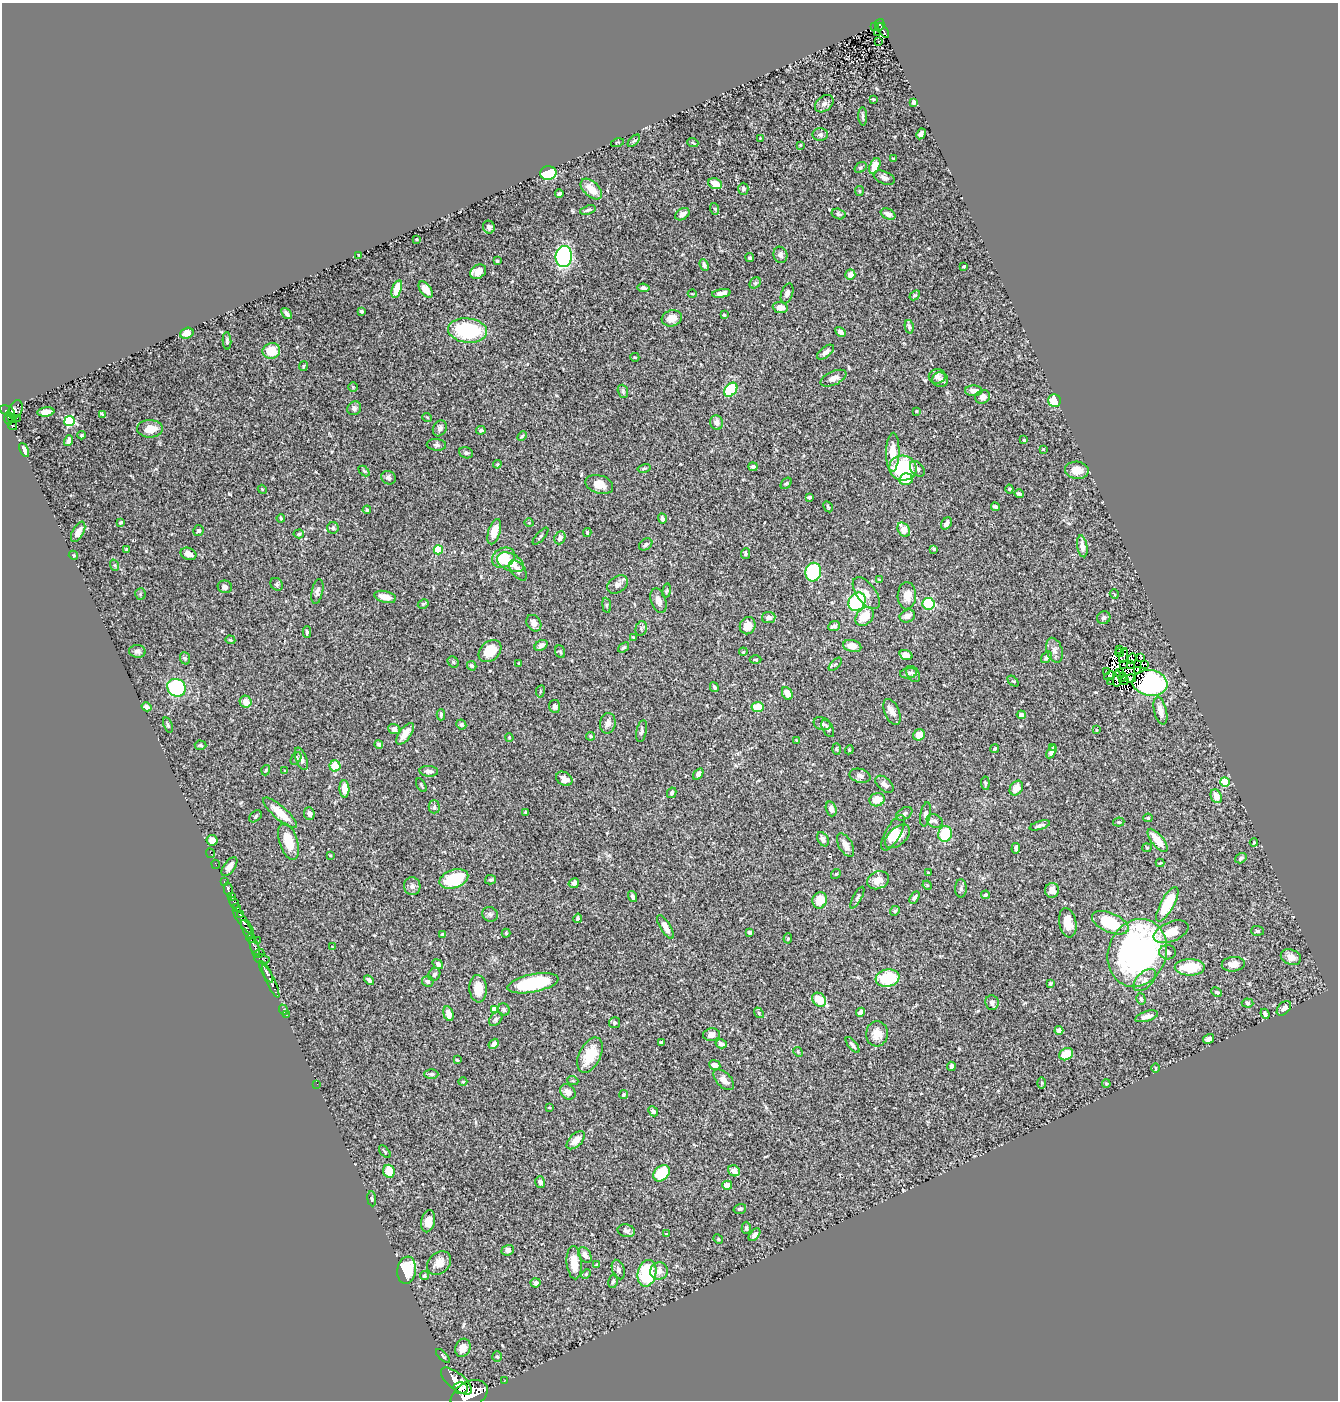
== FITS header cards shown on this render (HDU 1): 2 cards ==
NAXIS1  =                 1336
NAXIS2  =                 1398

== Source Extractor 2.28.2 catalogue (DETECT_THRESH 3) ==
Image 1336 x 1398 px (HDU 1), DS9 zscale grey, 1 PNG px = 1 image px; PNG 1340 x 1402 px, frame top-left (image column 1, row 1398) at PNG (2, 3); each listed source drawn as its Kron ellipse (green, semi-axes under 4 px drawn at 4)
Background 0.562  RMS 0.022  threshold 0.0667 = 3 sigma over >= 5 px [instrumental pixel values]
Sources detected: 428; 6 with non-positive FLUX_AUTO (blend fragments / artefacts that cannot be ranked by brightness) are neither listed nor drawn; the other 422 listed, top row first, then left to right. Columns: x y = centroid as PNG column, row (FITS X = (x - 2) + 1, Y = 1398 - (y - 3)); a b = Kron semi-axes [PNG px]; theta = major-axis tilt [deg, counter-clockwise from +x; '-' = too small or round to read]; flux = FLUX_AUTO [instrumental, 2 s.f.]
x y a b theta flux
880 25 6 4 77 120
875 26 3 2 - 17
883 30 9 3 -56 89
878 32 2 2 - 3.6
878 41 3 2 - 1.9
873 99 3 3 - 1.6
914 102 4 3 - 6.2
824 104 10 7 39 5.7
863 116 9 4 -88 3.4
921 134 5 4 - 6.7
820 135 8 6 -1 4.9
760 138 2 2 - 0.92
634 141 8 3 44 1.9
617 143 6 3 13 1.2
693 143 5 3 - 1.6
800 145 4 3 - 1
894 159 4 2 - 1.4
875 166 8 5 66 22
860 167 6 4 34 2.4
548 173 8 7 - 130
884 178 11 6 -24 5.3
715 184 7 5 -23 19
591 189 13 7 -43 22
743 189 6 5 - 3.8
859 191 5 4 - 1.9
559 193 4 3 - 3.5
715 209 6 3 -71 1.7
588 210 8 3 19 2.7
682 214 8 5 33 7.5
838 214 7 5 -15 2.8
888 214 7 5 -25 6.8
489 227 6 5 - 5.7
416 239 3 2 - 1.8
780 255 8 7 - 6.1
359 256 4 2 - 1.5
564 257 10 8 84 230
750 258 4 4 - 2.3
497 261 3 3 - 1.9
704 265 6 4 -66 4
964 267 3 3 - 1.6
478 272 8 6 34 17
850 275 5 5 - 9.3
755 283 6 5 - 2.6
643 288 6 4 -8 4
397 289 9 4 73 21
426 290 9 5 -52 12
721 293 9 4 9 6.6
787 293 10 5 71 5.5
692 294 4 3 - 1.1
915 295 6 4 41 2.1
780 307 7 5 -5 14
361 311 3 3 - 1.9
287 313 6 3 -50 4.2
724 315 3 3 - 1.6
672 318 10 8 15 13
909 327 7 4 -77 3.1
468 330 19 12 -5 110
840 332 6 4 -47 5.6
187 333 7 5 19 8.1
227 341 9 4 -87 3.1
271 351 9 7 12 30
826 352 10 5 39 6.2
635 357 4 3 - 1.4
303 366 5 2 - 1.6
937 376 8 7 - 6.8
833 378 14 6 25 8.8
940 380 8 7 - 6.7
353 387 5 4 - 1.7
731 390 8 5 50 89
623 391 6 5 - 2.4
974 391 9 5 -1 8.5
983 397 8 6 30 7.4
1054 401 6 6 - 29
354 408 7 6 - 4.3
15 409 10 6 64 390
7 411 8 5 -24 420
916 411 3 2 - 1.4
46 412 8 4 7 8.5
102 414 4 2 - 1.6
427 417 5 3 - 1.3
9 418 7 3 -89 150
11 418 3 2 - 83
17 418 2 2 - 44
69 421 5 5 - 110
717 422 7 6 - 8
12 426 5 4 - 210
440 428 8 6 61 4.9
150 429 13 9 0 21
481 430 4 4 - 2.6
81 435 4 3 - 1.8
522 436 6 3 45 1.6
1024 440 4 4 - 1.5
68 441 5 3 - 4.6
436 445 9 6 -4 3.9
1043 449 3 3 - 1.1
24 450 7 4 -65 8.6
893 452 19 6 88 25
466 453 7 5 -17 3.6
497 464 4 4 - 1.6
753 467 4 4 - 4.1
644 468 6 3 13 2
903 468 14 12 -13 130
917 469 9 6 -50 4.7
1077 470 12 8 -4 15
364 471 6 4 -44 1.7
388 478 7 6 - 4.2
906 479 7 6 - 25
786 483 6 4 47 2.5
599 484 14 9 -18 17
262 489 5 3 - 1.4
1009 489 4 4 - 1.6
1019 494 5 4 - 3.2
809 497 4 3 - 2.5
828 507 6 3 -62 1.6
995 507 4 3 - 2.6
367 510 4 3 - 1.8
281 518 4 3 - 1.6
662 519 5 3 - 4.8
120 522 3 3 - 1.7
529 523 4 3 - 1.2
946 523 6 5 - 5.6
333 528 6 5 - 3.4
904 530 8 5 -57 18
199 531 5 5 - 2.8
78 532 11 5 62 12
494 532 13 6 72 20
587 533 4 3 - 2.3
299 534 5 4 - 2.3
541 536 11 3 49 2
560 538 6 5 - 6.3
646 544 7 5 35 3.4
1082 546 11 5 -81 8.5
934 549 4 3 - 1.8
127 550 4 4 - 4.1
438 550 4 4 - 69
188 554 8 6 -19 9.5
745 554 5 4 - 2.4
73 555 5 4 - 1.6
504 558 12 9 30 35
510 562 14 8 -25 22
114 565 6 4 -71 1.9
518 570 12 6 -53 6.6
813 572 9 8 - 130
879 580 4 3 - 1.3
277 584 7 5 -49 2.8
618 584 11 8 34 7.5
225 587 7 6 - 4.8
317 591 13 5 78 5.1
667 591 7 3 81 2
866 593 18 9 -53 12
140 594 5 5 - 2.1
1114 594 5 2 - 1.3
907 596 13 9 88 18
385 597 11 5 -14 13
658 601 13 7 -70 8.7
857 602 10 8 55 120
423 604 5 4 - 2
928 604 6 6 - 65
607 605 7 4 -82 1.9
865 616 10 7 48 27
907 616 8 6 20 8.6
769 618 7 5 10 7.2
1104 618 7 6 - 4.2
534 623 9 7 -56 7
748 626 9 8 - 14
834 626 6 4 21 5.2
641 628 7 5 75 3.1
307 632 5 4 - 2.8
633 637 3 3 - 1.4
230 640 5 4 - 1.7
541 645 7 5 31 7.4
852 646 9 6 -14 16
623 647 6 4 39 2.2
1119 649 3 2 - 6
1055 650 13 7 -73 7.8
137 651 8 6 -6 5.3
490 651 13 9 42 36
560 652 6 5 - 2.3
743 652 4 3 - 1.3
1119 653 4 3 - 5.9
906 655 6 5 - 9
1123 656 7 4 71 4.9
1046 657 6 4 50 4
1141 657 3 2 - 5.9
185 658 6 5 - 2.5
1132 659 5 2 - 1.4
755 660 6 3 -1 1.4
453 662 6 5 - 2.4
519 664 3 2 - 1.4
835 664 8 3 44 1.8
1130 664 4 2 - 1.2
1145 664 3 3 - 330
1124 665 4 2 - 2.3
472 666 5 4 - 2.2
1138 670 4 2 - 2.5
1107 672 2 2 - 3.6
1120 672 3 2 - 1.8
909 673 8 5 8 4.2
913 674 9 6 -60 3.8
1109 676 5 4 - 9.1
1123 677 5 3 - 2.1
1131 678 5 2 - 1.4
1117 679 8 4 87 0.038
1013 681 6 4 -42 2.2
1110 681 3 3 - 180
1124 681 4 2 - 0.5
1150 683 17 13 -8 270
714 687 5 3 - 2.4
176 688 9 8 - 150
540 691 6 3 81 1.9
787 693 7 5 -64 14
246 702 6 5 - 14
555 706 6 5 - 4
147 707 5 4 - 6.8
758 707 6 5 - 26
1160 711 14 6 -76 14
892 712 14 7 -67 8.9
441 715 5 3 - 2.6
1021 715 4 4 - 6.7
608 723 10 7 81 8.8
822 724 9 6 -20 4.7
168 725 8 4 -71 2.9
461 725 5 4 - 2.9
394 729 6 5 - 8.3
828 729 9 5 -61 4.2
1096 730 3 2 - 1.1
642 731 11 5 79 4
405 734 12 6 54 14
919 735 6 5 - 15
591 736 4 4 - 2.1
509 737 4 3 - 1.9
796 740 3 2 - 1.1
200 745 6 4 -3 2.2
379 745 4 3 - 3
1053 747 3 3 - 1.9
995 748 4 4 - 2.5
837 749 6 3 -88 1.8
849 750 4 3 - 1.4
1051 752 7 4 60 5.3
296 759 7 4 52 2.4
301 759 12 5 -69 6.5
335 766 5 5 - 26
266 770 5 3 - 1.3
285 771 3 3 - 1.9
429 771 9 5 -4 6.6
698 774 6 4 55 5.1
860 776 11 7 -14 5.5
564 779 9 6 -34 11
1225 782 5 4 - 56
985 783 6 4 -84 2.2
884 784 11 6 -41 8.6
421 785 7 3 -61 1.7
1016 788 8 6 55 16
344 789 9 5 -88 22
672 793 5 4 - 3.1
1216 796 7 5 -64 13
877 800 8 6 18 17
434 807 6 5 - 3.1
831 809 7 5 -72 6.5
280 813 21 6 -42 28
526 813 3 3 - 2.3
309 814 6 5 - 6.2
904 814 9 5 33 3.9
925 814 12 5 80 4.6
255 816 7 5 43 2.6
1148 818 5 4 - 2.3
935 821 8 6 -29 4.5
1119 822 5 4 - 2.7
1040 825 10 3 17 4
893 833 20 7 61 19
945 834 8 7 - 53
897 836 15 8 42 19
823 839 7 5 -58 5
212 840 6 5 - 7.8
1157 840 14 6 -51 26
288 842 19 9 -72 28
1254 842 4 4 - 1.4
845 845 13 6 -61 8.6
1016 848 5 4 - 4.5
1147 848 5 4 - 1.6
211 853 5 2 - 14
330 855 3 2 - 1.2
1241 858 6 4 34 3.3
1160 863 4 4 - 1.3
216 864 4 2 - 16
229 867 11 5 54 8.9
928 873 3 3 - 1.9
836 874 5 4 - 1.7
454 879 15 9 18 66
491 880 5 4 - 2.4
878 880 11 8 22 14
224 882 3 2 - 74
574 883 5 5 - 4.1
927 885 5 4 - 1.5
412 886 9 8 - 5.7
961 888 9 6 89 3.6
228 889 7 3 -78 290
1052 890 7 7 - 9
985 895 4 4 - 2.5
633 896 6 4 -70 3.4
232 897 3 3 - 250
914 897 7 4 60 3.6
857 898 12 4 61 3.4
820 900 8 7 - 27
234 903 6 3 -64 270
1167 904 19 6 61 71
237 908 4 3 - 400
895 911 5 4 - 2
490 914 8 7 - 3.7
240 915 3 3 - 400
578 918 5 3 - 2.8
243 922 16 4 -51 1500
1068 923 15 8 -80 19
1110 923 19 9 -23 81
665 927 13 5 -59 12
247 930 10 3 -65 580
1257 931 6 5 - 2.9
749 932 4 3 - 2.9
1171 932 18 9 22 22
506 933 4 4 - 1.6
442 934 4 3 - 3
251 938 5 4 - 290
788 938 5 4 - 2
258 940 2 2 - 11
255 947 11 4 -72 320
332 947 3 3 - 1
1167 952 8 7 - 5.7
1137 953 34 29 69 560
259 954 5 3 - 120
1291 957 10 7 -20 12
262 959 8 5 -12 140
438 964 6 4 -38 5.7
1233 964 11 7 6 11
1190 967 15 8 0 44
266 972 12 3 -61 1100
434 974 7 5 55 3.3
888 978 12 8 9 74
369 980 6 3 -43 3.6
1145 980 14 8 44 9.2
271 981 18 4 -65 1400
428 981 6 5 - 3.9
533 983 26 9 11 100
1050 983 4 3 - 2.6
478 989 14 8 -86 21
1217 992 6 3 -26 1.8
1141 999 6 4 -74 2.6
819 1000 8 6 -44 29
992 1003 7 6 - 4.9
1247 1003 6 4 -5 2.9
1284 1008 8 5 47 6.4
494 1009 4 4 - 17
504 1009 6 5 - 3.5
283 1010 5 3 - 25
861 1012 5 4 - 8.4
759 1013 6 4 -51 2.3
449 1014 8 5 -75 13
1265 1014 5 3 - 5.6
286 1015 3 2 - 9
1147 1016 12 5 17 8.2
496 1019 8 5 46 3.8
615 1023 5 5 - 3.6
1059 1030 4 4 - 22
877 1034 12 11 - 16
711 1035 8 6 6 9.2
1209 1039 6 4 32 5.4
661 1042 3 3 - 1.7
494 1044 6 4 50 6.5
721 1044 5 4 - 6.6
853 1045 10 4 -51 4.2
798 1052 5 4 - 1.6
1066 1054 7 5 29 33
590 1055 19 10 64 42
457 1060 3 3 - 1.7
715 1065 5 5 - 12
951 1066 4 3 - 5.2
1156 1068 4 3 - 1.1
431 1074 7 5 0 3.1
724 1080 12 7 -46 10
573 1081 5 3 - 1.4
463 1082 4 4 - 1.6
1042 1083 6 4 89 1.7
317 1084 2 2 - 63
1106 1084 4 4 - 1.4
568 1092 8 6 -40 9
623 1095 5 3 - 2.7
549 1107 4 3 - 1.1
653 1111 5 4 - 4.1
576 1140 11 6 45 12
385 1152 7 3 -50 1.9
389 1171 6 5 - 24
734 1171 6 5 - 8.6
662 1173 9 7 45 63
540 1182 6 5 - 6.2
727 1185 5 4 - 14
372 1199 7 4 -83 2.1
740 1209 6 5 - 3
428 1221 11 7 78 16
746 1228 6 4 -89 2.8
626 1231 9 6 -12 5.2
666 1234 4 4 - 1.3
754 1235 7 4 50 6
718 1239 5 4 - 1.6
508 1250 6 5 - 7.1
585 1255 8 5 -57 7
439 1263 13 10 43 15
574 1263 16 7 -85 23
597 1265 4 4 - 3.9
407 1270 14 9 82 52
618 1270 10 6 -71 5.6
659 1271 9 8 - 11
647 1273 13 9 77 100
586 1274 5 3 - 1.6
424 1276 4 4 - 2.6
613 1281 7 4 78 2.6
536 1283 5 4 - 5.4
463 1348 9 7 65 15
443 1356 9 3 -46 2.2
497 1357 5 4 - 2.1
456 1381 19 8 -39 3800
504 1381 2 2 - 7.5
460 1388 7 6 - 1900
469 1395 20 13 29 6100
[6 non-positive-flux detections neither listed nor drawn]